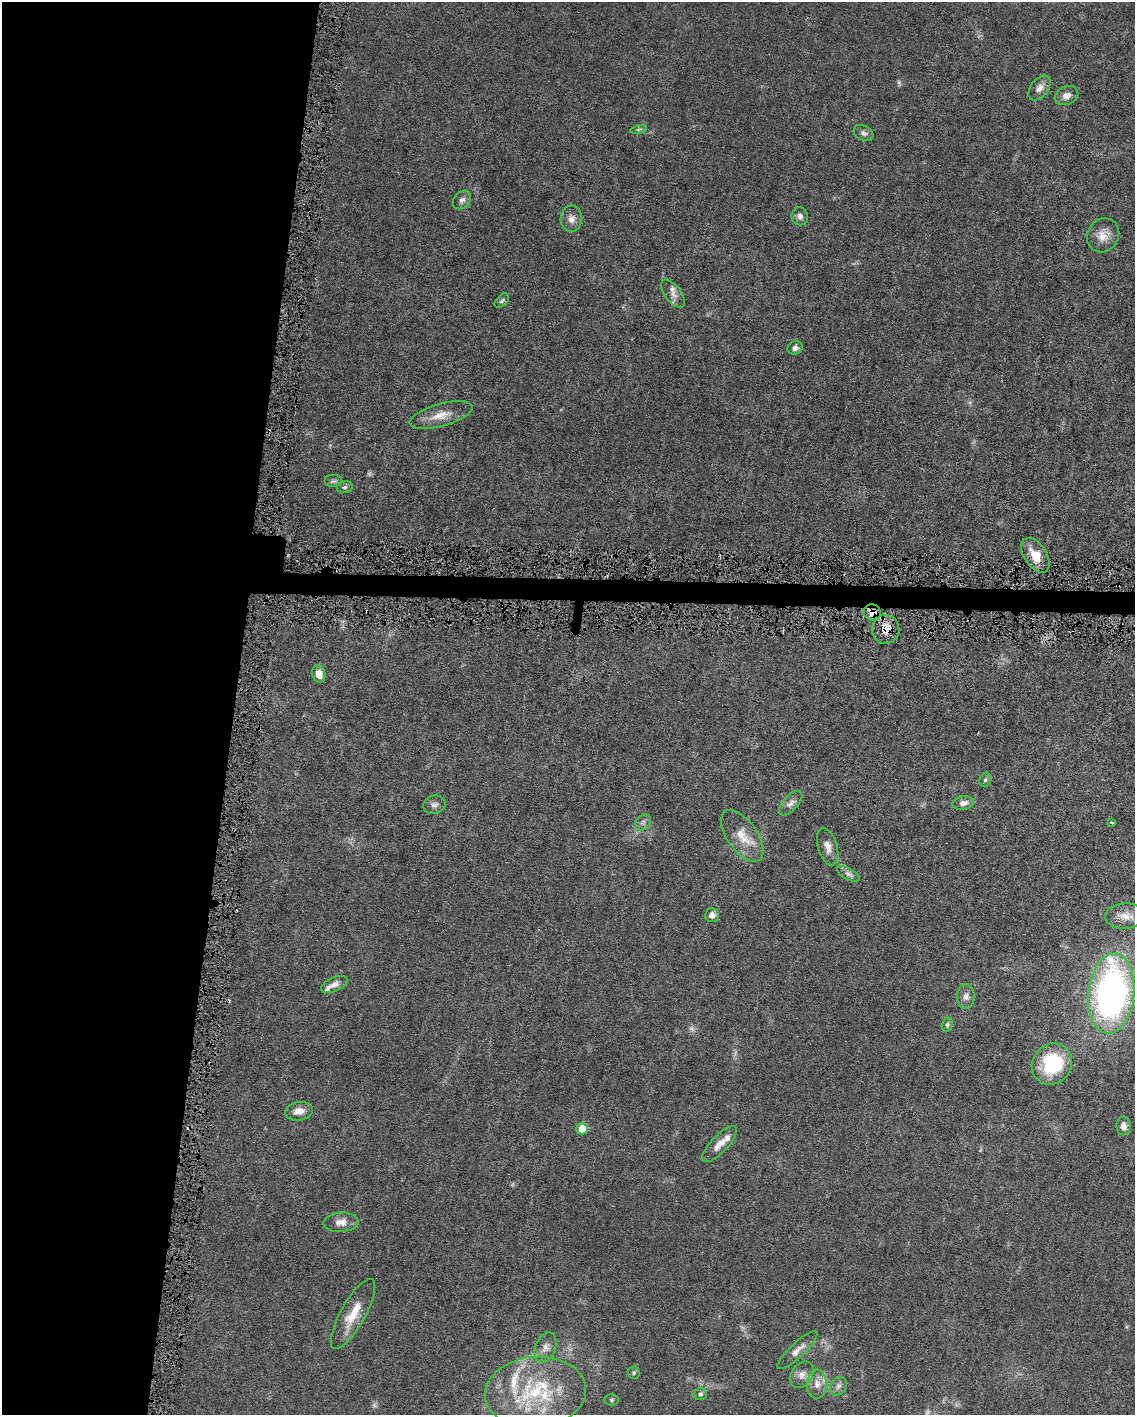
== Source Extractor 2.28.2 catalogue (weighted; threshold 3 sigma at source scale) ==
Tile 5 of 4 x 3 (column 1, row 2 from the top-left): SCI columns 1-1133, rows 1525-2937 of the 4531 x 4566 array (HDU 1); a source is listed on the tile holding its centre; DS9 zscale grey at full resolution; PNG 1137 x 1417 px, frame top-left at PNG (2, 2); each listed source drawn as its Kron ellipse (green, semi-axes under 4 px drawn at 4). Shown black and unused: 22% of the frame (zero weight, under 4 of 8 exposures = <1% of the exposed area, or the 3 px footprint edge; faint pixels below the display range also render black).
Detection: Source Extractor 2.28.2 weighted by HDU 2 'WHT'; one run over the whole footprint, this tile lists its part. Background 0.0155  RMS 0.0023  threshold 0.00928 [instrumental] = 3 sigma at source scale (4.09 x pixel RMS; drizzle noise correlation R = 1.36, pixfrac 0.8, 0.05/0.05 arcsec/px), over >= 5 px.
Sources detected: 63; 5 too faint to see at this stretch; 3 cosmic-ray / hot-pixel residue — neither listed nor drawn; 6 inside a brighter listed object's ellipse — not listed separately; the other 49 listed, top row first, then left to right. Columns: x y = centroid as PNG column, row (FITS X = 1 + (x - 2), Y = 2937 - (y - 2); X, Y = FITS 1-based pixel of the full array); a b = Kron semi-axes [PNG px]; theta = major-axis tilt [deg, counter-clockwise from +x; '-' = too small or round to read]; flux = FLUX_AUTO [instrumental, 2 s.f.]
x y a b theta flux
1039 88 14 8 53 1.4
1066 96 12 9 24 1.4
638 129 8 4 9 0.37
863 133 10 7 -28 0.79
462 200 10 8 46 0.91
800 216 9 8 - 0.88
571 219 13 10 86 1.5
1103 235 18 15 58 2.6
673 294 16 8 -53 1.3
502 301 9 5 45 0.43
795 348 8 6 26 0.88
441 415 32 11 16 3.4
333 481 9 6 0 0.5
345 487 8 5 16 0.49
1035 555 19 11 -57 3.8
872 612 9 8 - 1.7
886 629 14 13 - 2.9
319 674 8 6 -76 2.2
985 780 7 5 74 0.39
791 803 15 7 47 1.1
963 803 10 6 11 1.1
434 805 11 9 15 0.93
643 822 9 6 44 0.66
1111 822 4 3 - 0.19
742 836 30 15 -55 4.6
828 847 19 9 -73 1.7
848 874 12 5 -29 0.82
712 915 7 7 - 1.2
1125 916 19 13 1 2.8
334 984 14 7 24 1.3
1111 994 40 23 83 81
966 996 12 8 90 1.2
947 1025 7 5 74 0.38
1052 1064 21 19 53 13
299 1111 14 9 9 2
1123 1126 9 7 -87 1.3
582 1129 6 5 - 3.9
719 1144 23 8 46 2.1
341 1222 17 9 3 1.9
353 1314 39 12 61 5
545 1347 16 10 67 1.6
797 1350 26 7 43 1.8
634 1373 6 6 - 0.43
802 1375 14 10 55 1.7
817 1384 14 10 89 2
838 1386 10 7 56 0.87
535 1392 50 35 5 20
700 1394 6 6 - 0.46
612 1400 7 5 0 0.35
Overlapping masked pixels (flux is a lower limit): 2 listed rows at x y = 872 612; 886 629
Isophote crosses this tile's border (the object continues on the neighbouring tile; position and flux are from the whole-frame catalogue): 1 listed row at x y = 1111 994